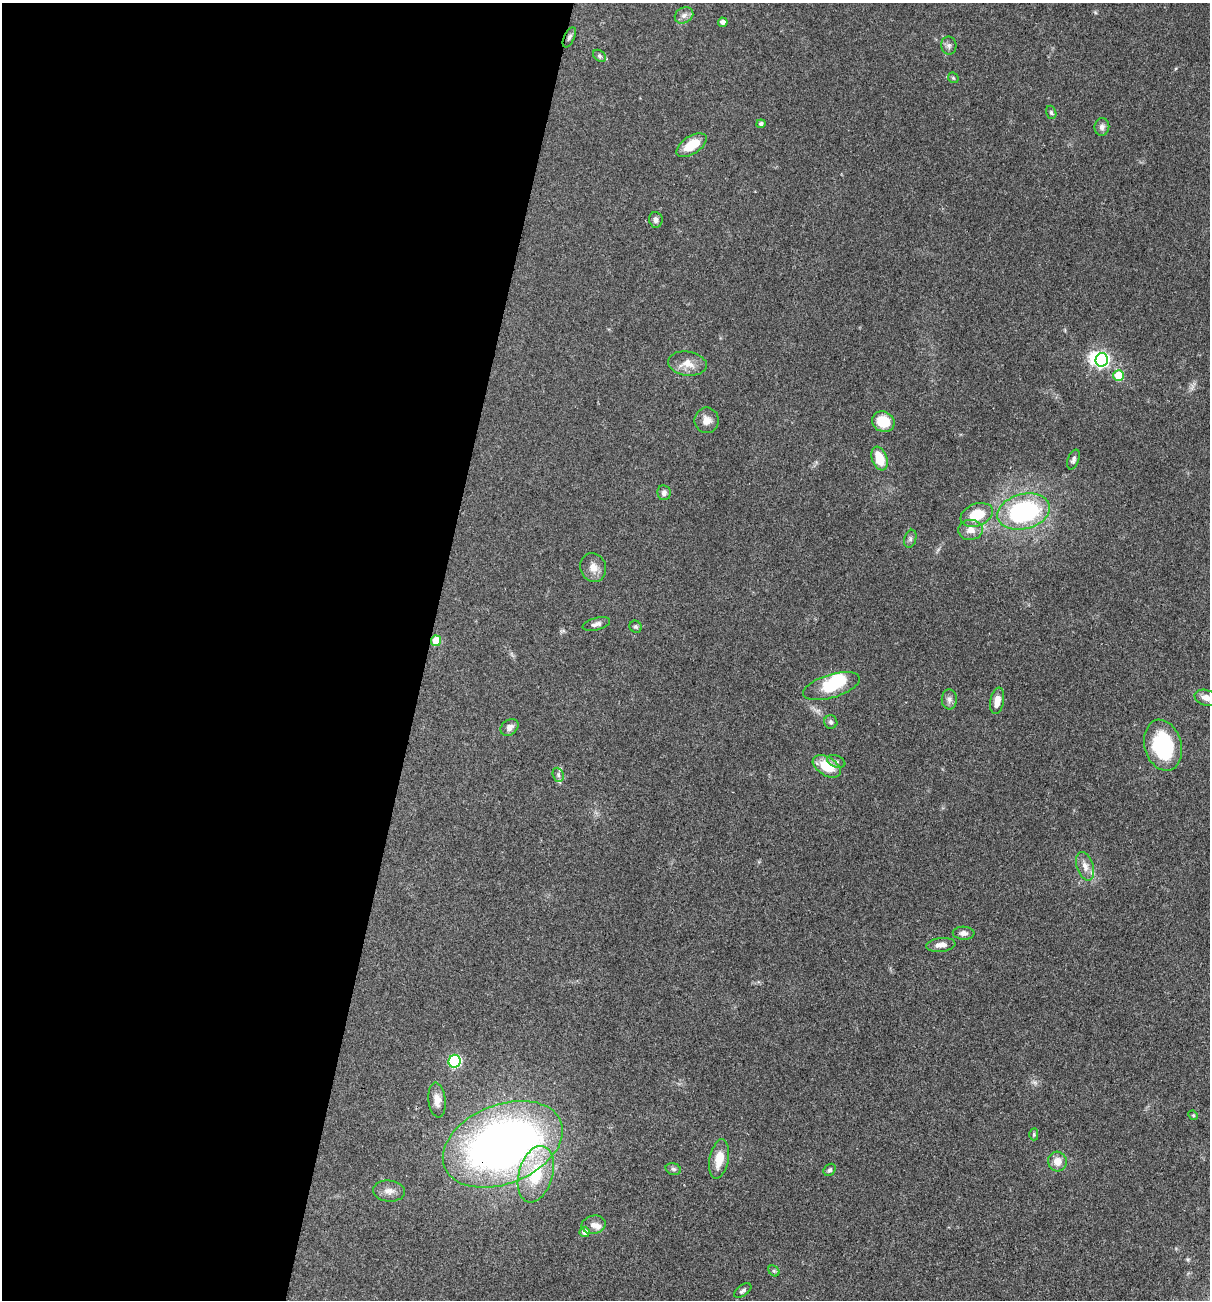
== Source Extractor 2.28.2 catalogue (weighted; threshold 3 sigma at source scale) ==
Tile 5 of 4 x 4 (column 1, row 2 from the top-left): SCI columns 254-1461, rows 2598-3895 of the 5213 x 5194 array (HDU 1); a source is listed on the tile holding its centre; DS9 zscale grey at full resolution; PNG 1212 x 1302 px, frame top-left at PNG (2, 3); each listed source drawn as its Kron ellipse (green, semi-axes under 4 px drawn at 4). Shown black and unused: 35% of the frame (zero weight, under 3 of 4 exposures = <1% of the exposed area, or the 3 px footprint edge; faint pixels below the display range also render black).
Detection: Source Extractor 2.28.2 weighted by HDU 2 'WHT'; one run over the whole footprint, this tile lists its part. Background 0.0969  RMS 0.006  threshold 0.0271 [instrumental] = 3 sigma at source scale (4.5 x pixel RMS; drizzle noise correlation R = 1.50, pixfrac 1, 0.05/0.05 arcsec/px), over >= 5 px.
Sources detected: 61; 2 inside a brighter object's white glare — neither listed nor drawn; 4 inside a brighter listed object's ellipse — not listed separately; the other 55 listed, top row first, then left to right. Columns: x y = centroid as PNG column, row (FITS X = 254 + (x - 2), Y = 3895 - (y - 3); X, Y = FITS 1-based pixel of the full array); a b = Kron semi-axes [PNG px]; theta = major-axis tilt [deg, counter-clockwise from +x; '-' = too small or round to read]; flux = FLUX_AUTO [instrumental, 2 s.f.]
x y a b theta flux
684 15 10 7 30 2.8
723 22 5 4 - 2.7
569 37 11 5 64 1.8
949 46 9 7 -84 2.1
599 56 7 5 -41 1.2
953 78 6 4 -45 0.78
1051 112 7 5 -74 1.1
761 124 4 4 - 1.5
1102 127 9 7 82 2.3
691 145 17 8 33 13
656 220 8 6 -84 2.1
1102 360 7 6 - 130
687 364 19 12 -9 7.6
1119 376 5 5 - 22
707 420 12 12 - 4.7
883 422 11 10 - 15
879 458 12 7 -69 14
1073 459 10 5 70 1.8
664 493 7 6 - 2.2
1024 512 27 17 14 91
977 515 17 11 21 17
970 530 12 10 5 5.2
910 539 9 6 73 1.7
593 567 14 12 -72 5.6
596 624 14 6 16 2.6
636 627 6 5 - 1.1
436 641 5 5 - 16
831 686 29 11 17 23
1206 698 11 7 -16 4.7
949 699 10 7 -89 2.5
997 701 13 7 80 6.3
831 722 7 6 - 1.5
509 727 10 7 37 3.1
1163 745 26 18 -74 46
836 761 9 6 -23 1.8
827 766 15 9 -32 14
558 775 7 5 -70 1.4
1085 866 15 8 -72 4.5
964 933 11 6 -4 2.7
941 945 14 7 7 4.2
455 1061 6 6 - 69
437 1100 17 8 -83 5.2
1193 1115 5 4 - 0.67
1034 1134 6 4 -90 0.85
503 1144 62 39 22 420
719 1159 20 9 79 10
1057 1161 10 9 - 5.8
673 1169 8 5 -17 1.3
830 1170 7 5 46 1.4
536 1174 29 17 74 29
389 1191 16 10 -5 4.6
593 1225 12 9 13 3.4
585 1232 5 5 - 3.3
774 1271 6 4 -45 1
743 1291 10 5 36 1.7
Overlapping masked pixels (flux is a lower limit): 2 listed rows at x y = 436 641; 503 1144
Isophote crosses this tile's border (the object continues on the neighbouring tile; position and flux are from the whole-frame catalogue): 1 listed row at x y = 1206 698